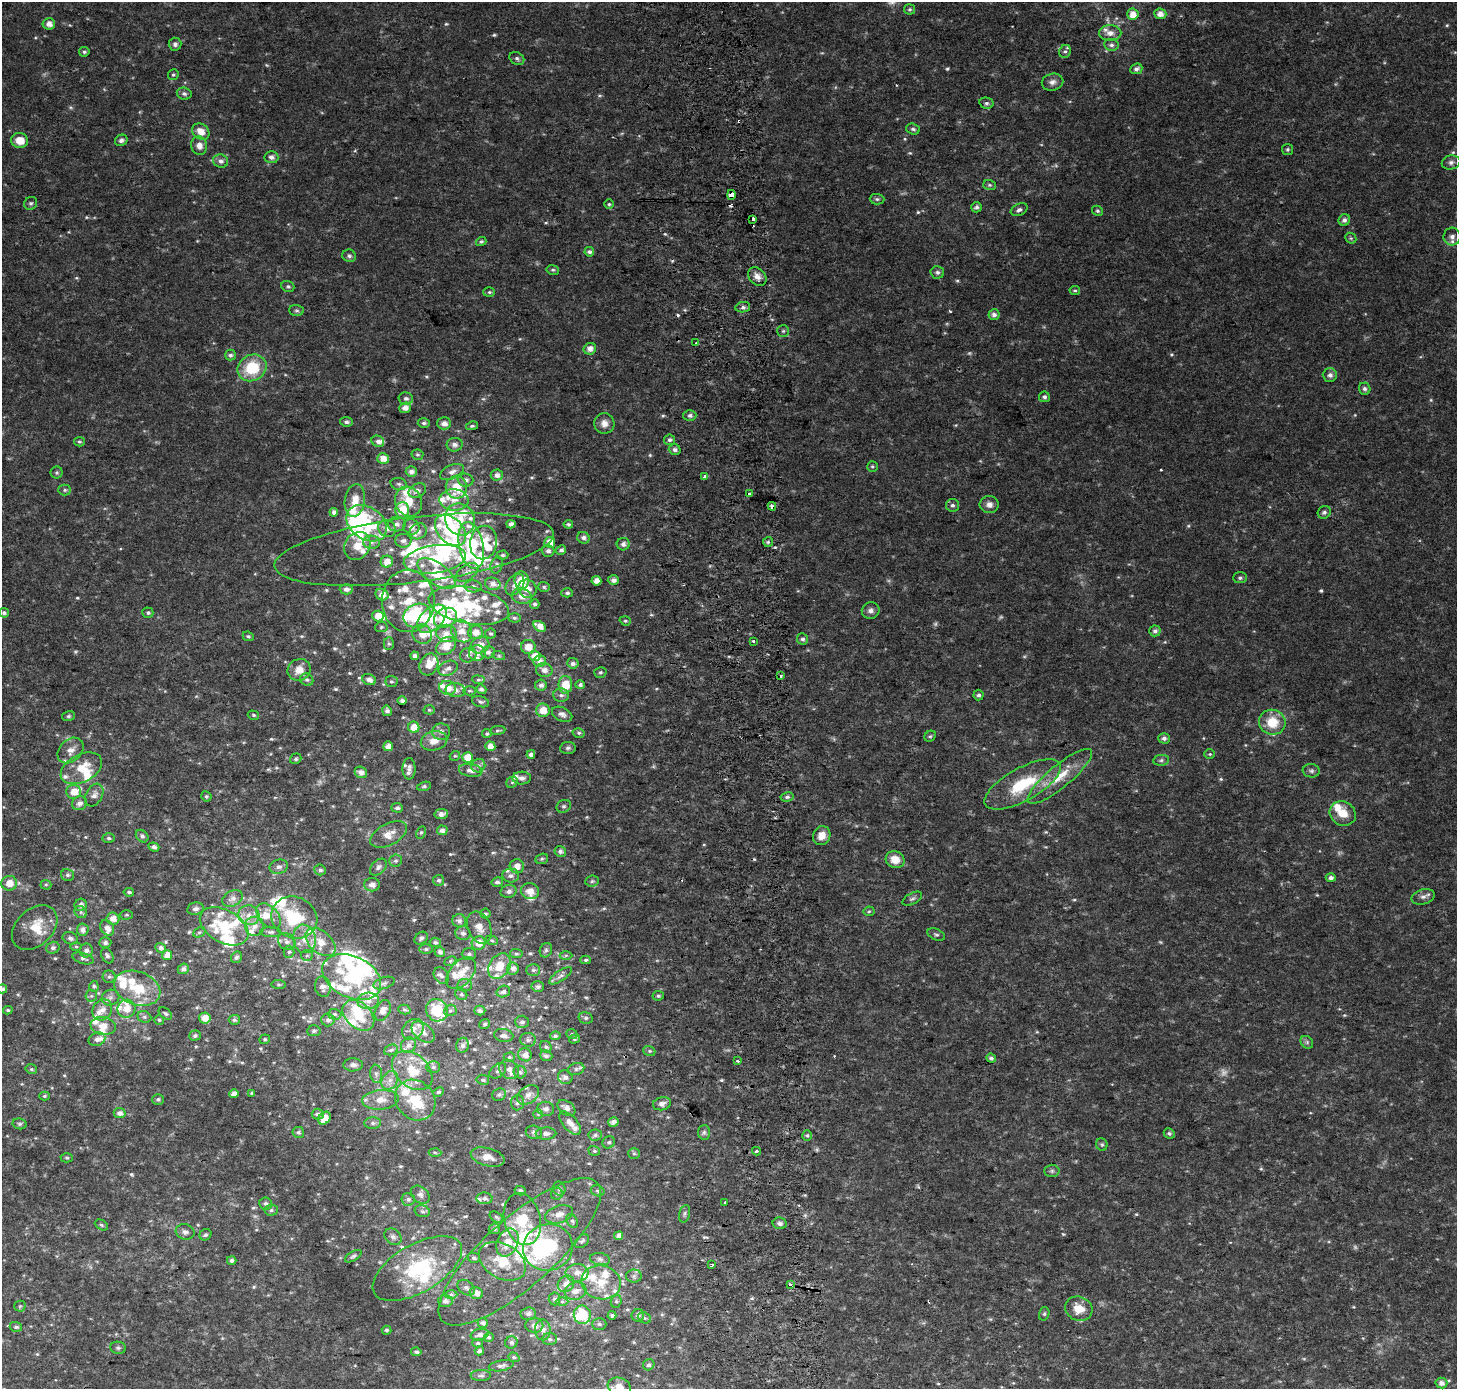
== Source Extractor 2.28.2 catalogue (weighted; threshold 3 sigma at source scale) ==
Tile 5 of 3 x 3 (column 2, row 2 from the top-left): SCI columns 1529-2983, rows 1387-2773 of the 4511 x 4167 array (HDU 1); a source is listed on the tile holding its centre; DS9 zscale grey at full resolution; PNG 1459 x 1391 px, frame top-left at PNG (2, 2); each listed source drawn as its Kron ellipse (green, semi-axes under 4 px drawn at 4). Shown black and unused: <1% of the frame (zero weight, under 2 of 3 exposures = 2% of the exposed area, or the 3 px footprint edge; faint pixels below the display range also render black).
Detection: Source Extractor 2.28.2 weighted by HDU 2 'WHT'; one run over the whole footprint, this tile lists its part. Background 0.0409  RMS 0.011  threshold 0.0487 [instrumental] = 3 sigma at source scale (4.5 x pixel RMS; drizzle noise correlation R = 1.50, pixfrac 1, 0.0396/0.0396 arcsec/px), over >= 5 px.
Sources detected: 787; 16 too faint to see at this stretch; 13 inside a brighter object's white glare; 8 cosmic-ray / hot-pixel residue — neither listed nor drawn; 129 inside a brighter listed object's ellipse — not listed separately; of the other 621, all 500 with FLUX_AUTO >= 1.6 (the completeness limit of this list) listed and drawn (121 fainter detections not listed), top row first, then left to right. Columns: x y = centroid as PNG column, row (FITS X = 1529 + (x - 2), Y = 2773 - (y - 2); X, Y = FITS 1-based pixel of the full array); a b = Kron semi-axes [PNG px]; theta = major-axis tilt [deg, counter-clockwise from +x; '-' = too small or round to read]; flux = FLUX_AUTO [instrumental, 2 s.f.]
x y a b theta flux
910 9 5 5 - 2
1133 14 6 5 - 13
1160 14 6 5 - 8
49 24 6 5 - 7.9
1110 33 11 8 0 7.3
175 44 6 6 - 3.2
1111 45 7 6 - 3.6
1065 51 7 5 63 2.8
84 52 5 5 - 2.2
517 58 8 6 -32 3
1136 69 6 5 - 3.9
173 75 5 5 - 1.7
1052 82 11 8 11 5.6
184 94 7 6 - 2.9
986 103 7 5 -13 2.6
913 129 7 5 -19 2.9
201 132 9 7 -36 12
20 140 8 7 - 14
121 140 6 5 - 3.4
199 146 9 8 - 7.6
1287 149 5 5 - 2
271 157 7 6 - 4.5
221 161 7 6 - 4.7
1451 162 9 7 11 3.8
990 185 6 5 - 1.9
731 195 5 3 - 200
877 199 7 5 -1 2.5
31 203 7 6 - 2.3
609 204 5 5 - 1.8
976 207 5 5 - 3.2
1019 210 9 5 24 3.6
1098 211 6 4 -30 2
753 219 3 3 - 15
1344 220 6 5 - 4.2
1452 236 9 8 - 5.7
1351 238 6 5 - 1.8
481 241 5 4 - 1.9
589 252 5 4 - 3.8
349 256 7 6 - 2.5
553 270 6 5 - 1.9
937 272 7 6 - 3
757 277 10 8 -46 7.4
288 286 6 5 - 2.3
1075 290 5 4 - 1.7
489 292 6 5 - 1.9
743 307 7 5 9 3.4
297 310 7 5 -2 2.4
994 315 5 5 - 5
783 331 6 6 - 2
696 343 3 3 - 1.9
590 349 6 5 - 7.7
230 355 5 5 - 3.3
252 368 15 13 31 49
1330 375 7 6 - 4.7
1365 389 6 5 - 3.2
1044 397 5 5 - 3
406 398 7 6 - 3.1
405 408 6 5 - 7.4
690 415 6 5 - 3.3
346 422 6 5 - 3
424 423 6 4 3 2.5
444 423 7 6 - 7.3
604 423 10 10 - 8.3
472 426 6 3 12 1.7
669 440 5 5 - 3.1
378 441 6 5 - 4.3
79 442 5 4 - 1.8
455 445 8 7 - 5.1
675 449 6 5 - 3.5
417 455 6 5 - 1.8
383 459 6 5 - 11
872 466 5 5 - 1.7
411 472 5 5 - 5.3
452 472 12 7 24 6.1
57 473 6 6 - 2.1
497 475 6 5 - 5.6
704 477 3 3 - 14
465 480 8 6 -3 4.8
399 484 8 6 -14 2.9
456 487 11 10 - 29
65 490 6 5 - 2.1
417 491 9 6 27 4.3
749 494 3 3 - 4.4
355 500 16 10 81 17
454 500 14 10 -2 12
408 501 15 13 -64 19
989 504 9 8 - 6
952 505 7 6 - 3.1
772 506 4 3 - 7.9
402 510 8 7 - 24
334 512 4 4 - 3.9
1324 512 7 6 - 2.9
460 519 16 14 -68 21
367 523 22 16 -35 56
397 524 9 7 4 4.2
511 524 4 4 - 5.4
568 524 5 4 - 2.2
411 527 8 7 - 6.3
387 529 9 8 - 5.7
450 530 18 12 -45 77
418 531 9 7 37 6.8
583 538 6 5 - 4.2
403 541 8 7 - 4.2
372 542 8 6 -1 4.3
550 542 5 5 - 14
768 542 5 5 - 1.9
483 543 17 13 79 25
623 544 6 6 - 4.8
471 545 24 12 -78 58
357 546 15 12 55 22
414 550 140 32 7 180
561 550 5 4 - 4
548 551 6 6 - 3.7
502 555 6 4 1 2.1
435 559 31 14 8 60
387 562 6 5 - 9.3
497 565 8 6 74 2.8
467 572 13 7 35 6.3
436 573 22 10 -36 40
1240 578 7 5 1 2.5
522 580 9 7 -83 20
613 580 6 5 - 4.4
596 581 5 4 - 9.6
493 584 8 6 -15 7.3
515 584 12 8 56 6.6
473 586 8 6 -1 3.9
544 587 6 5 - 2
346 589 6 5 - 4.8
527 589 9 9 - 8.6
567 593 6 4 -2 2.6
382 595 7 5 -27 10
522 596 10 7 -11 8.3
408 601 31 26 90 42
535 604 4 4 - 3
469 605 41 18 -11 65
871 610 9 8 - 5
4 613 5 5 - 2.8
148 613 5 5 - 2.5
378 616 5 5 - 15
417 616 14 11 24 63
445 618 12 9 29 50
514 618 6 5 - 1.9
432 619 17 10 44 23
625 621 6 4 -19 1.8
540 626 7 5 -33 9.6
381 627 6 5 - 1.8
462 631 12 10 -54 13
1155 631 5 5 - 3.7
476 632 7 7 - 9.2
446 633 10 8 -10 8.9
422 634 10 9 - 11
491 634 5 5 - 1.9
248 636 5 4 - 2
803 639 6 5 - 2.5
754 642 3 3 - 7.9
389 644 6 5 - 2.1
480 645 9 8 - 11
446 646 11 8 37 17
528 647 7 7 - 13
488 652 7 6 - 3.8
477 653 8 8 - 7.1
468 655 8 7 - 4.1
415 656 4 4 - 4.1
499 656 6 4 -18 1.7
535 656 6 5 - 11
540 661 6 6 - 6
573 663 6 5 - 4.2
429 664 11 9 64 15
448 668 10 7 25 5.9
299 670 12 10 30 13
544 670 8 7 - 6.7
600 672 6 5 - 2
781 676 3 3 - 2.2
307 680 7 6 - 2.9
369 680 7 5 -23 5.7
478 680 6 4 -7 1.9
391 682 6 5 - 2
541 685 6 5 - 4.2
565 685 9 7 88 23
580 685 5 4 - 3.1
448 688 8 7 - 11
481 689 5 4 - 2.7
456 690 10 7 -8 5.7
470 691 6 4 1 1.6
561 695 8 6 -2 3.5
979 695 5 5 - 2.7
402 700 4 3 - 4
481 702 9 5 -16 2.6
429 710 5 4 - 1.7
543 710 7 6 - 14
387 711 5 5 - 3.7
562 714 11 6 -25 4.3
253 715 6 4 -18 1.9
69 716 6 5 - 1.9
1272 722 13 12 - 29
414 727 5 5 - 15
498 730 7 4 7 1.8
441 732 9 8 - 4.8
579 733 6 4 -13 2
487 734 5 4 - 2.2
930 736 6 5 - 2
1164 738 6 5 - 3.7
434 741 13 9 13 11
388 746 5 5 - 9.7
490 746 5 5 - 9.2
568 748 8 6 5 2.5
70 750 15 11 44 9.3
531 754 4 4 - 4.2
1210 754 5 4 - 1.6
455 756 5 4 - 1.6
468 757 5 5 - 19
296 759 6 5 - 2
1161 760 8 5 9 2.5
478 766 7 6 - 3.7
81 768 22 14 27 25
409 769 11 6 88 4.5
471 770 12 6 -8 6.6
1311 771 8 6 -5 3.1
361 772 6 5 - 6.3
1060 776 40 11 40 30
522 778 9 6 3 4.4
512 782 6 5 - 1.9
1023 784 42 16 29 60
424 786 7 4 14 1.8
73 792 7 7 - 14
94 795 12 8 62 6.3
206 796 5 5 - 2
787 797 6 4 9 2.7
79 803 7 6 - 5.7
564 806 7 6 - 2.5
397 808 6 4 -3 2.7
1343 813 13 12 - 17
441 814 7 5 9 4.5
442 830 5 5 - 5.3
421 832 6 4 62 1.7
388 834 20 10 27 13
142 836 7 5 -44 3
822 836 10 8 64 11
109 838 6 4 -2 2.3
154 847 5 4 - 3.9
560 851 6 5 - 3
542 859 6 5 - 1.9
895 859 9 8 - 14
396 861 6 6 - 2.4
517 866 7 7 - 8.4
279 867 9 7 13 4.1
378 867 10 6 45 3.6
320 870 6 5 - 2.7
67 875 7 6 - 2.3
511 876 8 7 - 4.3
1331 878 5 4 - 3.5
438 880 5 5 - 2.2
592 881 7 5 6 2.2
497 882 6 4 13 2.6
9 883 8 7 - 13
46 885 5 5 - 1.7
372 885 8 6 0 6.3
509 891 8 6 14 4.2
530 891 9 8 - 11
129 892 5 4 - 2.2
1423 897 12 7 15 5.3
233 898 11 7 28 5.6
912 899 11 5 29 3.1
81 905 6 6 - 5.1
195 909 8 6 10 4.2
869 911 5 5 - 1.7
81 912 7 5 -43 2.4
485 914 5 5 - 1.9
126 915 6 4 0 1.7
249 915 11 9 -24 9.6
269 916 15 9 -47 11
294 918 23 20 -24 54
113 919 6 6 - 9.6
459 921 7 6 - 4.1
224 926 26 16 -30 53
254 926 9 9 - 9
35 928 26 18 43 26
107 928 8 6 -59 7.6
479 928 17 11 -66 11
83 930 6 6 - 5.9
199 932 6 4 28 1.9
271 932 10 5 -3 2.9
463 933 7 7 - 3.8
936 934 9 5 -24 2.5
70 938 8 6 -22 3.4
421 938 7 5 41 3
304 939 14 11 -79 14
492 940 6 4 -19 1.7
287 941 9 7 -40 4.8
321 942 17 10 -40 19
435 942 6 4 -10 2.4
105 943 6 5 - 3.3
479 943 7 6 - 12
76 946 6 4 -1 1.6
53 948 7 6 - 3.5
160 948 5 4 - 4.1
426 949 7 5 1 2.2
86 950 7 6 - 4.8
546 950 7 6 - 2.6
289 952 6 5 - 2.3
440 952 5 5 - 3.7
469 954 7 5 0 2.7
516 954 6 4 -7 1.9
167 955 5 5 - 9.3
307 955 6 5 - 2.1
566 955 6 4 0 1.9
107 956 8 5 -65 3.1
236 957 6 5 - 2.9
83 958 11 5 -16 3.6
586 960 5 4 - 2.2
450 961 6 4 27 1.6
499 966 13 10 57 21
183 969 5 5 - 4.1
513 969 6 6 - 5.7
533 970 7 5 0 2.4
461 973 18 11 49 17
441 976 9 7 -51 4
561 976 13 5 34 4.3
109 977 6 6 - 2.3
352 977 31 20 -25 58
384 983 11 5 18 3.6
278 984 7 4 -6 1.8
465 985 7 6 - 3.5
94 986 5 4 - 1.9
323 987 10 7 -78 5.5
538 987 6 5 - 3.4
137 988 24 16 -20 38
2 989 5 4 - 2.6
503 991 7 5 18 3.8
461 994 6 5 - 2.4
91 996 6 5 - 2.1
658 996 6 4 9 2.2
110 998 9 8 - 4.7
368 1001 11 8 4 8.4
127 1009 9 9 - 13
8 1010 5 4 - 1.9
102 1010 11 9 55 8.8
404 1010 6 4 -16 1.7
437 1010 11 10 - 40
450 1010 6 5 - 2.5
480 1010 5 4 - 4.5
383 1011 11 7 64 6.8
165 1013 7 5 -38 2.1
335 1014 7 5 -1 2.5
358 1015 18 12 -43 33
144 1017 7 5 -21 2.5
205 1018 6 5 - 10
586 1018 7 5 -14 2.2
159 1020 5 4 - 1.8
234 1020 5 5 - 2.3
328 1020 6 6 - 4.4
522 1022 7 6 - 3.1
485 1024 5 5 - 2.1
103 1026 12 9 -9 12
413 1029 12 9 43 7.5
314 1031 7 5 6 2.5
423 1032 13 8 -39 7.4
572 1034 6 4 -21 1.7
504 1035 9 6 -10 4.6
195 1036 6 5 - 2.5
555 1036 5 4 - 2.1
97 1039 8 6 23 5.9
265 1039 5 4 - 1.6
575 1039 5 4 - 1.7
528 1040 8 7 - 3.4
1307 1042 7 5 -46 2.5
408 1045 8 7 - 5.3
463 1045 7 6 - 3.9
546 1047 6 5 - 2
391 1050 7 5 21 2.2
649 1051 6 5 - 1.8
525 1055 7 6 - 8
546 1056 6 5 - 2.7
509 1057 6 4 0 2
991 1058 5 4 - 2.7
738 1061 3 3 - 2.2
353 1065 10 6 1 4.7
433 1067 7 5 0 2.5
31 1069 6 4 -14 1.9
509 1069 11 8 -44 6.7
576 1069 8 6 16 2.7
412 1070 23 16 -42 29
498 1071 9 6 39 3.7
520 1072 6 6 - 2.8
376 1074 9 6 -82 3.6
565 1077 7 6 - 4.4
390 1080 10 7 58 6.8
483 1080 6 5 - 2.1
438 1092 5 4 - 2.3
252 1093 4 3 - 1.9
234 1094 5 4 - 7.2
499 1095 7 6 - 3
528 1095 12 8 36 7.1
44 1096 5 4 - 1.9
158 1099 6 5 - 2.7
380 1100 18 10 5 13
415 1100 22 18 -46 38
517 1103 8 6 86 3.5
662 1104 9 6 15 4.8
566 1108 10 6 -36 5.3
546 1109 8 7 - 4.6
120 1113 6 5 - 5.3
318 1114 6 5 - 3.6
538 1114 5 5 - 1.6
324 1118 7 5 52 15
613 1122 5 4 - 3.9
373 1123 8 6 -1 3.3
570 1123 14 7 -49 7.4
20 1124 7 5 -13 2.1
298 1132 6 5 - 3.2
534 1132 8 6 -14 3.3
704 1132 7 6 - 2.9
546 1133 10 6 1 4.2
1169 1133 6 5 - 2.4
595 1135 6 5 - 2.5
807 1135 5 5 - 2
609 1142 6 6 - 2.3
1102 1144 6 5 - 2
594 1151 6 4 -20 1.8
756 1151 4 3 - 2.1
435 1152 6 4 -3 1.6
634 1153 6 5 - 1.7
488 1157 17 9 -15 10
67 1158 6 4 0 1.7
1052 1171 7 6 - 2.9
559 1189 7 6 - 2.3
520 1191 5 4 - 3.1
598 1191 7 5 -17 1.9
557 1194 6 6 - 2.4
420 1195 10 7 -41 4.6
484 1198 8 6 -3 3.5
408 1199 7 6 - 3.4
725 1202 3 2 - 2.5
266 1204 6 6 - 3.1
271 1210 7 5 5 2.8
422 1211 8 6 -15 2.6
559 1214 14 8 18 8.7
684 1214 9 5 76 2.4
496 1217 7 4 -33 2.1
522 1219 26 18 -76 38
572 1221 7 5 -59 2.3
780 1223 7 6 - 3.4
101 1225 7 5 -28 2.4
494 1229 5 5 - 2.4
185 1232 9 7 -18 4.7
205 1235 6 5 - 2.4
619 1236 4 4 - 5.8
393 1237 9 7 -42 3.9
582 1241 8 5 43 2.7
507 1242 14 10 65 17
548 1247 25 23 19 62
520 1252 104 34 42 130
353 1256 9 4 31 2.7
474 1258 6 5 - 2.6
600 1259 10 6 -8 3.7
232 1260 5 4 - 3.5
502 1261 25 17 -29 29
712 1265 3 3 - 1.9
417 1269 50 24 30 87
577 1273 11 9 3 8.2
634 1276 8 6 2 3.1
601 1282 20 17 -11 25
566 1284 9 7 43 7.3
790 1285 3 3 - 3.4
466 1288 9 6 -37 3.7
575 1291 11 8 17 7.5
476 1293 7 6 - 6.5
451 1294 6 4 -1 2.1
554 1299 6 5 - 3.2
445 1301 7 6 - 4.9
616 1301 6 5 - 2
562 1302 6 4 0 2.1
20 1306 5 5 - 1.8
1079 1309 14 12 -25 18
528 1314 7 6 - 3.3
1044 1314 7 5 75 2
582 1315 9 8 - 35
612 1315 4 4 - 2.1
638 1315 6 6 - 3.6
644 1318 7 5 -21 2
483 1323 5 5 - 3.3
599 1324 7 6 - 2.2
534 1325 9 7 -2 5.6
16 1327 6 5 - 2.6
386 1330 5 4 - 2.1
543 1330 10 8 -85 7.3
480 1335 9 5 14 4.3
489 1337 5 4 - 1.8
550 1339 7 6 - 2.7
511 1342 6 6 - 2.8
478 1343 5 4 - 1.8
118 1348 8 6 -11 2.6
479 1351 5 4 - 3.2
416 1352 5 4 - 3
514 1357 6 4 -19 1.6
649 1365 6 5 - 2.8
501 1366 13 5 11 3.9
481 1376 10 5 0 2.9
1441 1383 6 5 - 7.2
619 1387 12 9 -21 12
Overlapping masked pixels (flux is a lower limit): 2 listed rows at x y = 731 195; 772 506
Isophote crosses this tile's border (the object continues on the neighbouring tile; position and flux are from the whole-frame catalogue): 2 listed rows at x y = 2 989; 619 1387
Unlisted compact peaks at least as high as the median listed source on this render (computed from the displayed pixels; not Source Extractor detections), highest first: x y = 665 234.